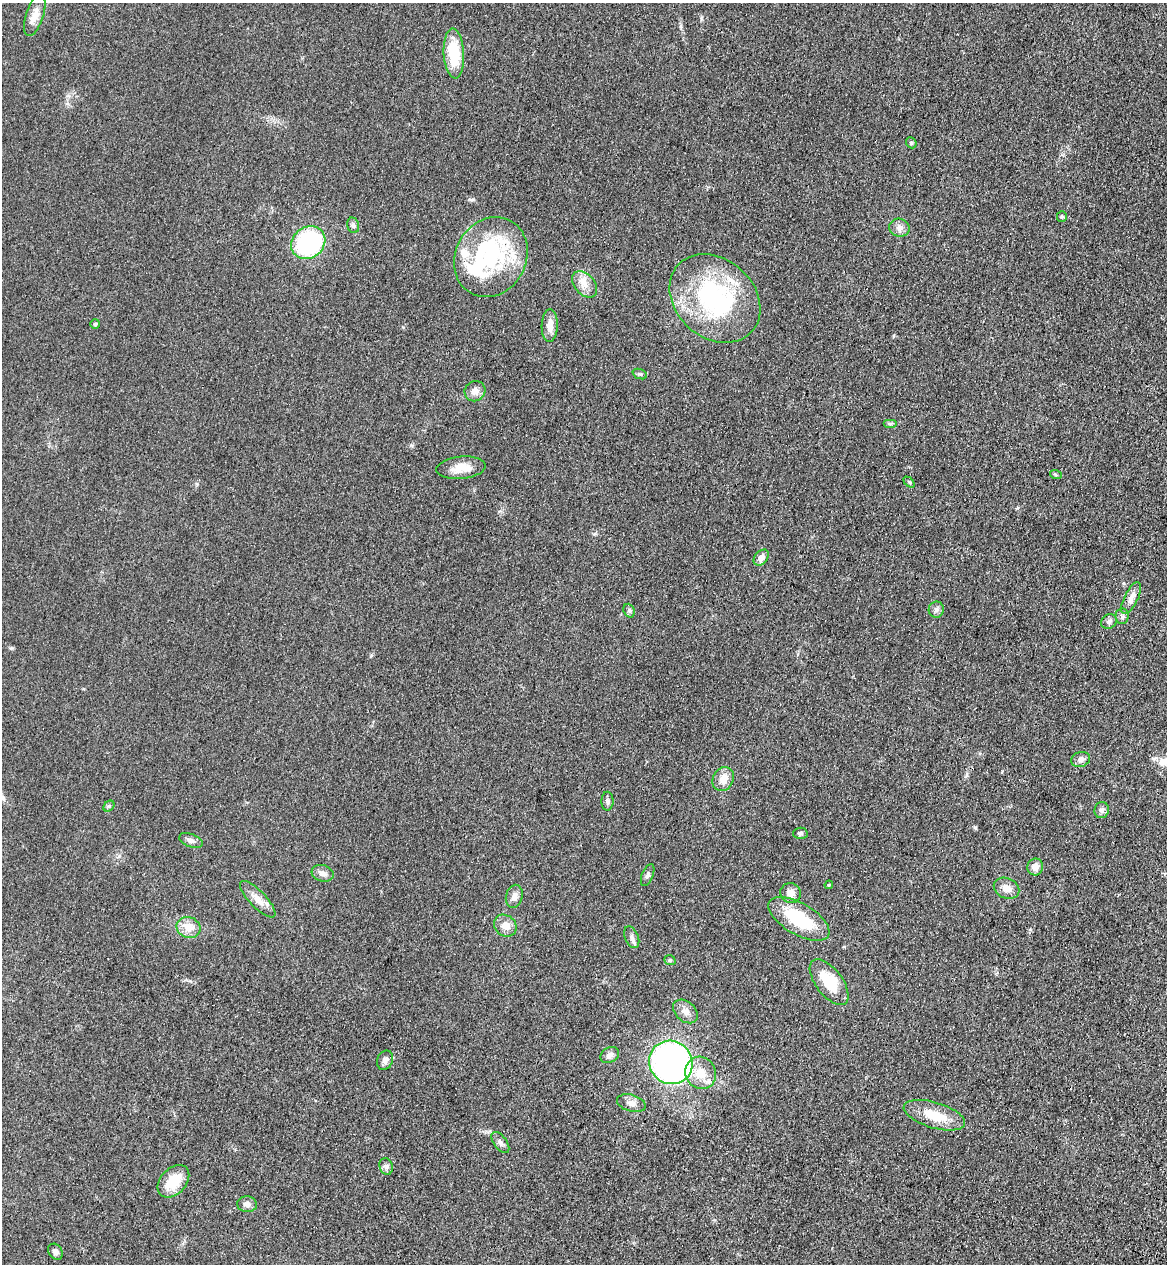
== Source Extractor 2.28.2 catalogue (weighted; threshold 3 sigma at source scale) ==
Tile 6 of 4 x 4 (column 2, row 2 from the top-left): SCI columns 1406-2570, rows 2562-3823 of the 5260 x 5122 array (HDU 1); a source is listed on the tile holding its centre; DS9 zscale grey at full resolution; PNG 1169 x 1266 px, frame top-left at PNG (2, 3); each listed source drawn as its Kron ellipse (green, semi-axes under 4 px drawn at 4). Shown black and unused: <1% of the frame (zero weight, under 3 of 4 exposures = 6% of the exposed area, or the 3 px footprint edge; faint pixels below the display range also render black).
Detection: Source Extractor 2.28.2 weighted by HDU 2 'WHT'; one run over the whole footprint, this tile lists its part. Background 0.0581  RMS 0.007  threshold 0.0313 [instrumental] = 3 sigma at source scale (4.5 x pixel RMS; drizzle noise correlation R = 1.50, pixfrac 1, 0.05/0.05 arcsec/px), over >= 5 px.
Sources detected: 63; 3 inside a brighter object's white glare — neither listed nor drawn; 3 inside a brighter listed object's ellipse — not listed separately; the other 57 listed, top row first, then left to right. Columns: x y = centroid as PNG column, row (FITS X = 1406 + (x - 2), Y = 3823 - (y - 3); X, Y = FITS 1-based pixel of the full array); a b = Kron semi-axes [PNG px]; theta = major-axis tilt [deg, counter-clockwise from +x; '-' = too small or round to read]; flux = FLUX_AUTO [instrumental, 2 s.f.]
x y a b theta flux
35 15 22 8 72 7.3
454 54 25 10 -87 29
911 143 6 5 - 1
1062 217 5 5 - 0.99
353 225 8 6 -74 1.7
899 228 10 9 - 3.7
308 243 18 15 38 84
491 257 41 35 60 77
584 284 15 10 -49 6.5
715 298 50 39 -42 100
95 324 5 5 - 0.99
550 325 16 8 87 6.6
640 374 8 4 -22 1.1
475 391 10 10 - 4.7
890 424 7 4 0 1.3
461 468 25 11 5 11
1056 475 6 3 -19 0.82
909 482 6 4 -44 0.96
761 558 9 6 50 4.1
1131 598 17 6 64 5.5
936 610 8 7 - 2.4
629 611 7 5 -69 1.5
1122 616 8 6 -90 2
1109 621 8 6 32 2.1
1081 759 9 7 18 3
723 779 12 10 61 7.2
607 801 9 6 89 1.9
109 806 6 5 - 1.3
1102 810 8 7 - 2.3
800 833 7 5 2 1.4
191 840 12 6 -21 2.9
1035 867 8 8 - 5.2
323 873 11 8 -17 3.4
648 875 11 5 68 2.1
829 885 4 3 - 0.66
1007 888 13 10 -24 5.8
791 893 10 10 - 4.9
514 896 12 8 76 4.2
258 899 24 8 -46 7.3
799 919 34 15 -30 35
505 926 12 10 -41 6.5
188 927 12 10 -22 9.1
632 937 11 6 -68 2.7
670 960 6 4 -20 1.1
829 982 27 13 -53 22
685 1011 14 9 -41 4.7
610 1055 10 7 30 3.3
385 1060 10 7 66 2.9
671 1062 22 21 - 270
701 1073 16 15 - 13
631 1103 15 8 -16 4.6
934 1115 32 13 -17 18
500 1142 12 6 -53 2.6
386 1166 8 6 -75 2.1
173 1181 19 12 47 17
247 1204 10 8 -3 3
55 1252 8 6 -53 2.6
Unlisted compact peaks at least as high as the median listed source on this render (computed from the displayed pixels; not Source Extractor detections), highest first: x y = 975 827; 11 648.